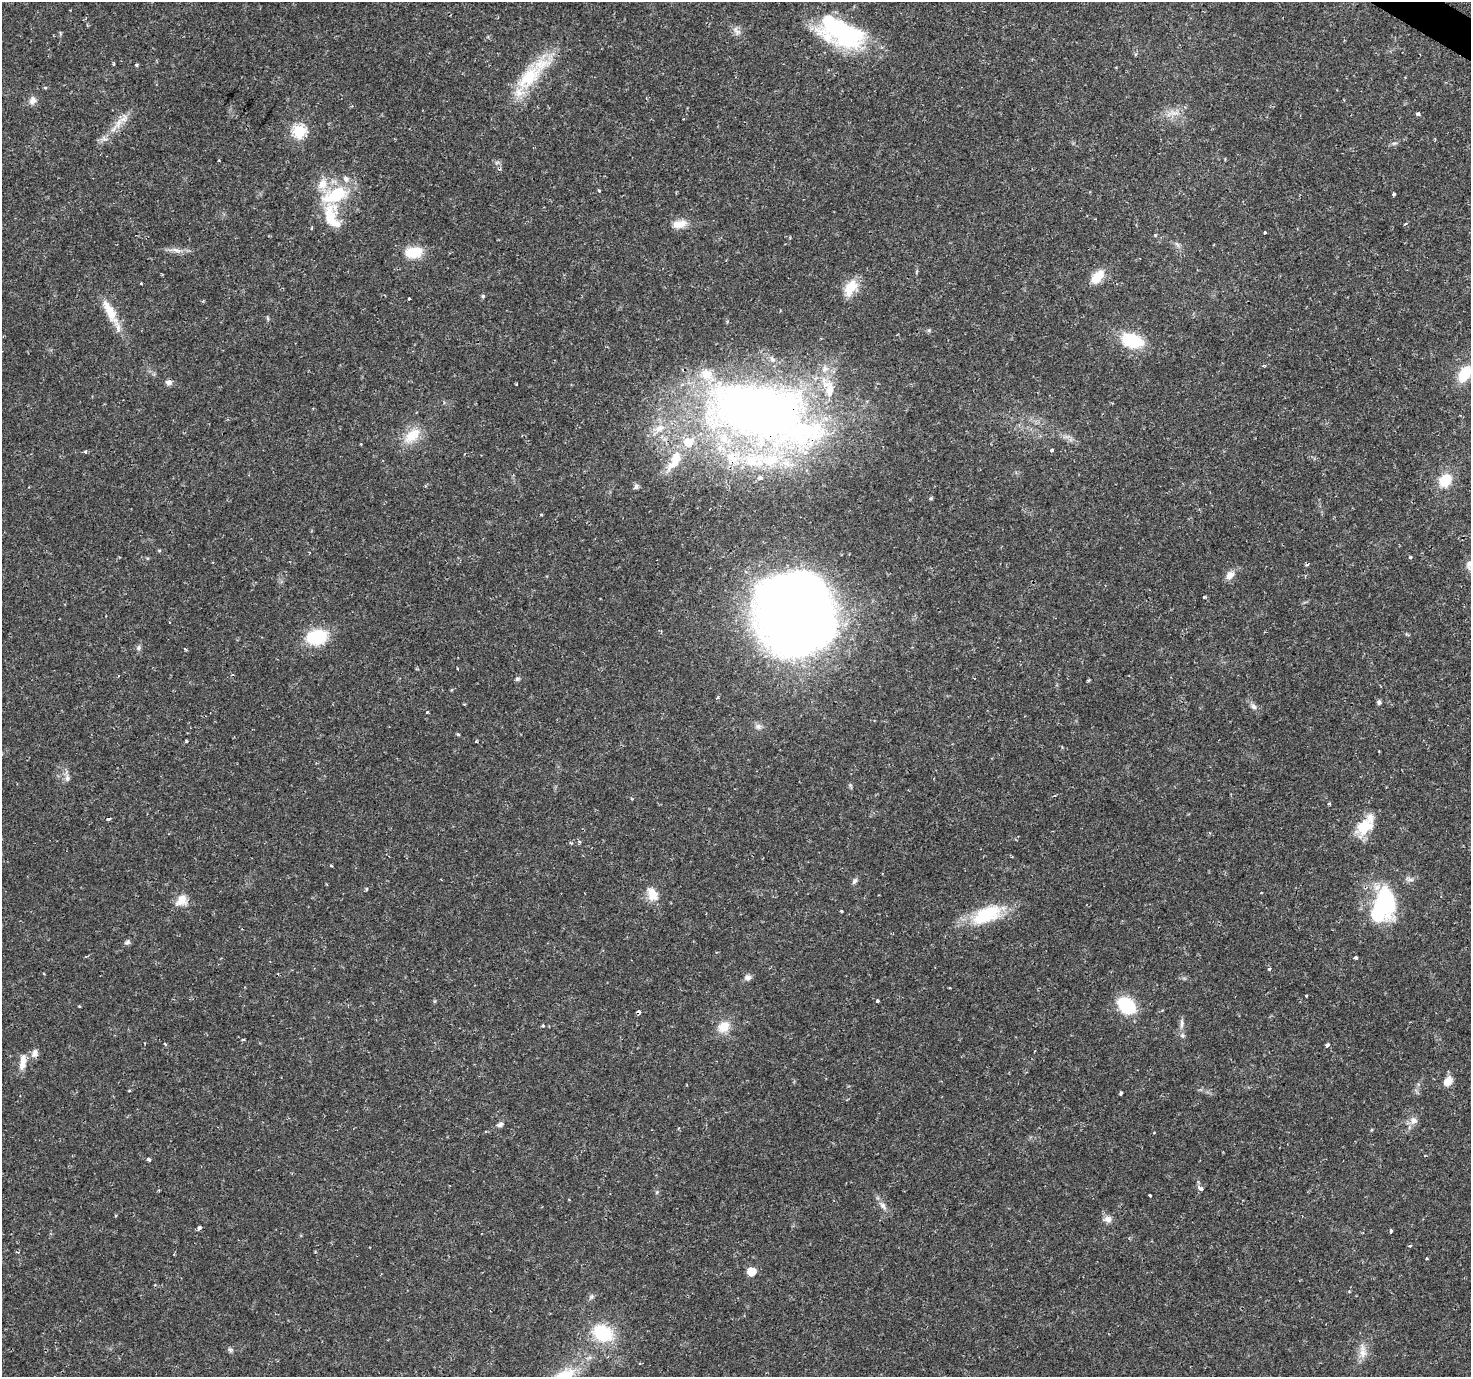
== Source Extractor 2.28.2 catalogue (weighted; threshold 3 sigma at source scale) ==
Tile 10 of 4 x 4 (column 2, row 3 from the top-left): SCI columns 1486-2954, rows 1649-3023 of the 5930 x 6005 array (HDU 1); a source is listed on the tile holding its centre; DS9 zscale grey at full resolution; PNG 1473 x 1379 px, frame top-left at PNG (2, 2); no overlay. Shown black and unused: <1% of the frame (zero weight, under 2 of 3 exposures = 2% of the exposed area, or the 3 px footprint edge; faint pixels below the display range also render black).
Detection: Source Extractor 2.28.2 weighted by HDU 2 'WHT'; one run over the whole footprint, this tile lists its part. Background 0.025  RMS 0.002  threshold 0.00882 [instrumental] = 3 sigma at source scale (4.5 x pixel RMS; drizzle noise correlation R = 1.50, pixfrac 1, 0.0396/0.0396 arcsec/px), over >= 5 px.
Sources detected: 131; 1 inside a brighter object's white glare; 2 cosmic-ray / hot-pixel residue — not listed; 16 inside a brighter listed object's ellipse — not listed separately; the other 112 listed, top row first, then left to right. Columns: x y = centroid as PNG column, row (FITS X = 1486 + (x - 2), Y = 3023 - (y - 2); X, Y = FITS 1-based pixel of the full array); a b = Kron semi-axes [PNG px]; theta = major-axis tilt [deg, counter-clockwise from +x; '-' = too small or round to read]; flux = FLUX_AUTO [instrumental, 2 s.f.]
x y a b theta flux
737 31 14 8 -60 1.1
845 33 53 25 -3 16
114 64 3 3 - 0.34
136 65 4 4 - 0.23
529 77 46 21 45 11
33 100 10 8 66 1
1174 113 17 5 4 1.4
1418 114 4 3 - 1
118 123 15 8 54 2
299 131 6 6 - 26
1394 143 7 4 18 0.34
599 191 3 3 - 0.41
1394 194 3 3 - 0.4
336 195 31 16 24 10
331 216 39 18 -73 7.1
1406 223 5 2 - 0.23
679 224 20 10 11 2.2
312 228 5 3 - 0.2
1265 232 3 3 - 0.7
1155 235 4 4 - 0.18
1177 244 10 5 -54 0.53
176 250 12 5 -20 0.9
414 252 21 13 7 4.6
1098 277 20 11 49 3.3
850 287 23 13 58 3.5
483 296 5 5 - 0.32
409 298 3 3 - 0.59
110 311 38 11 -63 4.5
929 330 5 5 - 0.27
1132 340 19 12 -20 11
1465 374 19 12 57 5.6
168 382 10 7 -5 0.67
516 384 2 2 - 0.18
756 410 134 75 -10 150
412 435 27 14 41 4.3
361 444 3 2 - 0.17
1052 450 4 3 - 0.38
85 452 5 4 - 0.23
675 460 32 12 60 4.7
1445 480 13 11 51 5.3
636 487 8 6 44 0.45
931 498 5 4 - 0.28
159 550 6 3 -19 0.2
1410 557 4 4 - 0.28
1469 564 12 9 79 1.1
1230 575 14 8 45 1.4
1204 597 3 3 - 0.23
795 615 57 46 -82 350
317 637 25 18 9 8.1
138 648 7 7 - 0.5
185 649 4 3 - 0.27
458 669 4 2 - 0.16
517 679 6 5 - 0.38
1088 680 4 3 - 0.22
717 698 4 3 - 0.18
1379 702 6 5 - 0.4
1254 706 9 7 -44 0.67
427 712 3 3 - 0.33
758 726 9 7 -1 0.77
458 734 5 3 - 0.24
186 741 4 3 - 0.19
476 741 4 3 - 0.19
1379 751 3 2 - 0.14
67 778 10 6 89 0.77
850 786 11 3 -76 0.28
1329 804 5 3 - 0.19
109 819 5 3 - 0.28
1364 827 19 14 39 6
331 866 4 3 - 0.18
854 881 9 6 57 0.52
366 889 3 3 - 0.53
653 896 17 13 24 2.4
181 900 17 12 46 2.2
1384 905 46 28 76 19
842 911 3 3 - 0.22
987 914 41 18 25 11
127 942 8 6 31 0.49
1356 958 3 3 - 0.67
1269 969 3 3 - 0.4
748 977 8 8 - 0.84
949 988 3 2 - 0.16
1306 996 3 2 - 0.23
877 1001 4 3 - 0.31
1126 1005 15 11 -40 12
639 1012 4 3 - 1.5
1182 1023 17 5 88 0.96
543 1026 4 4 - 0.29
724 1027 17 13 41 2.9
165 1044 3 3 - 0.29
1327 1045 5 4 - 0.47
35 1053 11 9 78 1.1
22 1064 14 10 78 1.7
1448 1081 11 8 56 2.1
1121 1093 4 3 - 0.36
1414 1121 10 10 - 1.1
500 1125 9 6 20 0.55
1371 1130 5 3 - 0.17
148 1159 4 3 - 0.66
1200 1188 4 3 - 1.3
657 1192 5 4 - 0.24
1150 1195 3 3 - 0.42
883 1206 13 7 -53 0.98
1108 1219 9 8 - 1.2
199 1228 4 3 - 1
1391 1231 4 3 - 0.5
1410 1246 4 3 - 0.32
1427 1258 3 3 - 0.24
751 1272 6 6 - 5.3
591 1297 8 5 53 0.47
603 1333 23 18 -25 9.4
230 1350 8 5 -48 0.44
1363 1352 19 10 -90 2
Overlapping masked pixels (flux is a lower limit): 3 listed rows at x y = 118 123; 756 410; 639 1012
Isophote crosses this tile's border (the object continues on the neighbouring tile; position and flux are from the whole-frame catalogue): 2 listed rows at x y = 1465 374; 1469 564